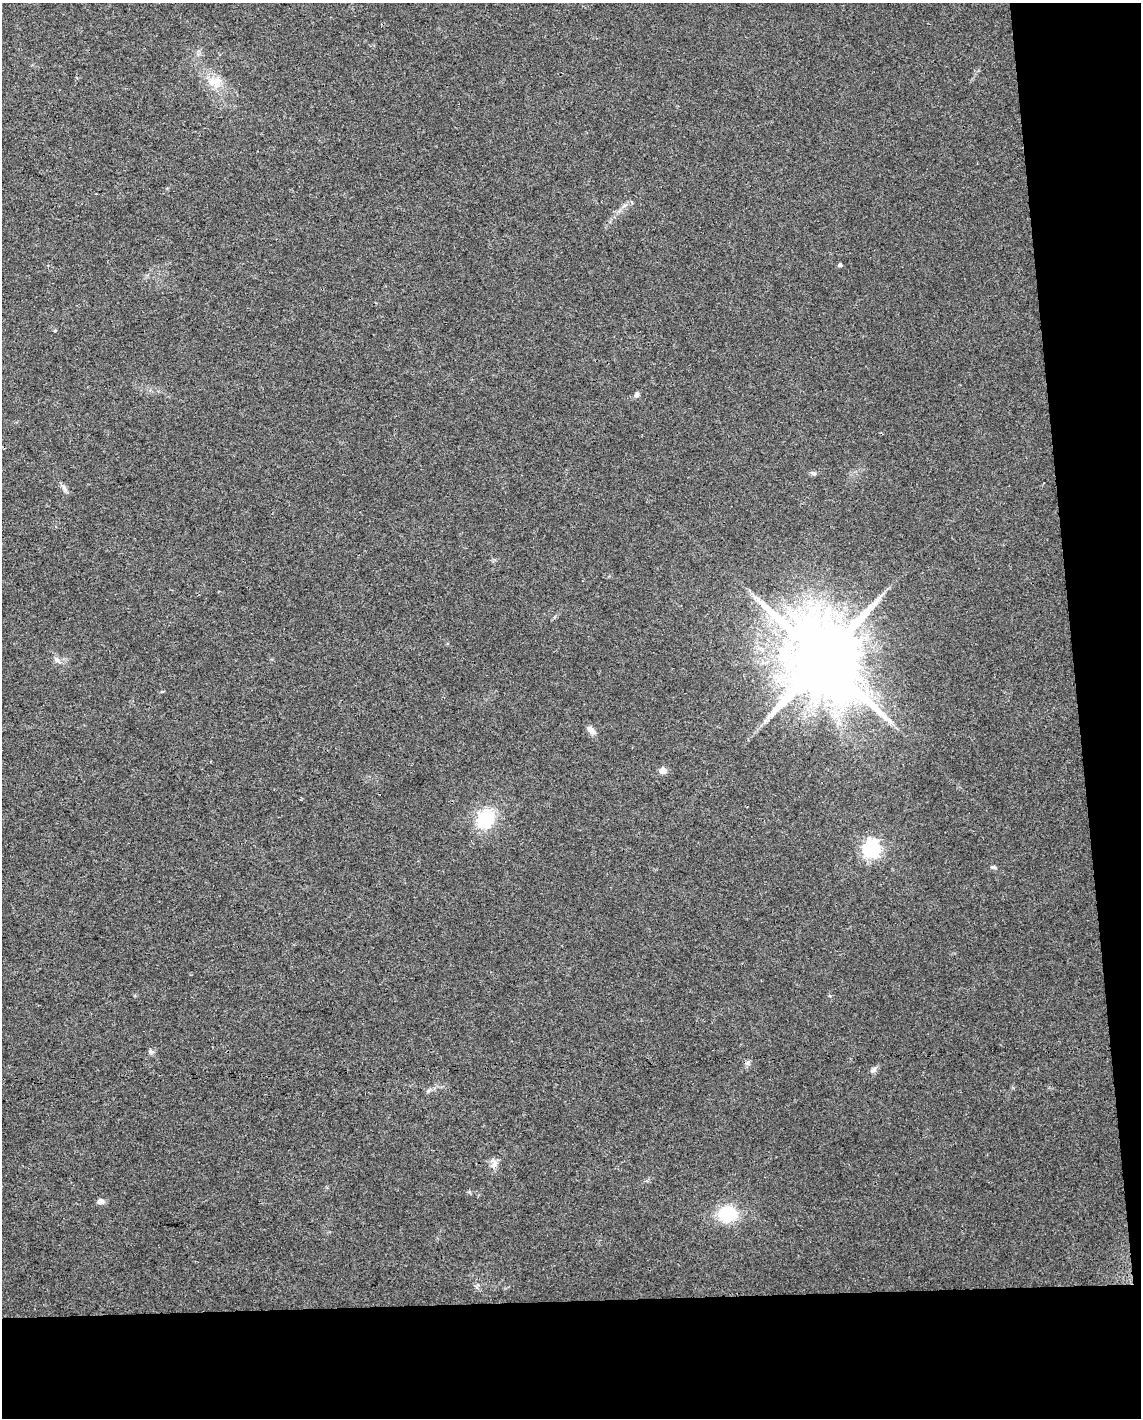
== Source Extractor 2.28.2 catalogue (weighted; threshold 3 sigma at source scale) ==
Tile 12 of 4 x 3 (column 4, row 3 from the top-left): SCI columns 3417-4555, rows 50-1465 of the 4555 x 4306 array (HDU 1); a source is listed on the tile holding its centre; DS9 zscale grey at full resolution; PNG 1143 x 1420 px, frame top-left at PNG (2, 3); no overlay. Shown black and unused: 14% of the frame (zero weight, under 3 of 4 exposures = <1% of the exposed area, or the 3 px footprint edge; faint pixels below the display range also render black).
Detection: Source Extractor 2.28.2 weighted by HDU 2 'WHT'; one run over the whole footprint, this tile lists its part. Background 0.0216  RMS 0.0037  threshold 0.0168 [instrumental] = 3 sigma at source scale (4.5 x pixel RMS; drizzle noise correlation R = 1.50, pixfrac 1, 0.0396/0.0396 arcsec/px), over >= 5 px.
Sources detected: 19; all 19 listed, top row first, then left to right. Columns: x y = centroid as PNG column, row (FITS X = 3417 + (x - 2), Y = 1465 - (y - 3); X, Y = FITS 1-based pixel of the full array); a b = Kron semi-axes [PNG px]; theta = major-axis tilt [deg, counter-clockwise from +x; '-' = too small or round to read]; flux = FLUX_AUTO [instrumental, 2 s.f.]
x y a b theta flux
215 81 19 13 -2 5.8
840 265 4 4 - 0.86
55 330 5 3 - 0.33
637 395 7 6 - 1.1
813 473 9 5 -10 0.87
64 489 11 5 -49 1.2
823 659 22 19 -37 6000
57 660 9 7 -30 1.5
591 730 12 7 -43 2
663 771 5 5 - 6.1
485 819 20 17 54 18
871 849 7 7 - 150
993 867 7 4 -2 0.71
150 1051 7 6 - 0.9
747 1063 7 4 20 0.73
873 1070 10 6 24 1.2
494 1164 16 8 58 2.2
101 1201 5 5 - 2.8
727 1214 20 16 0 15